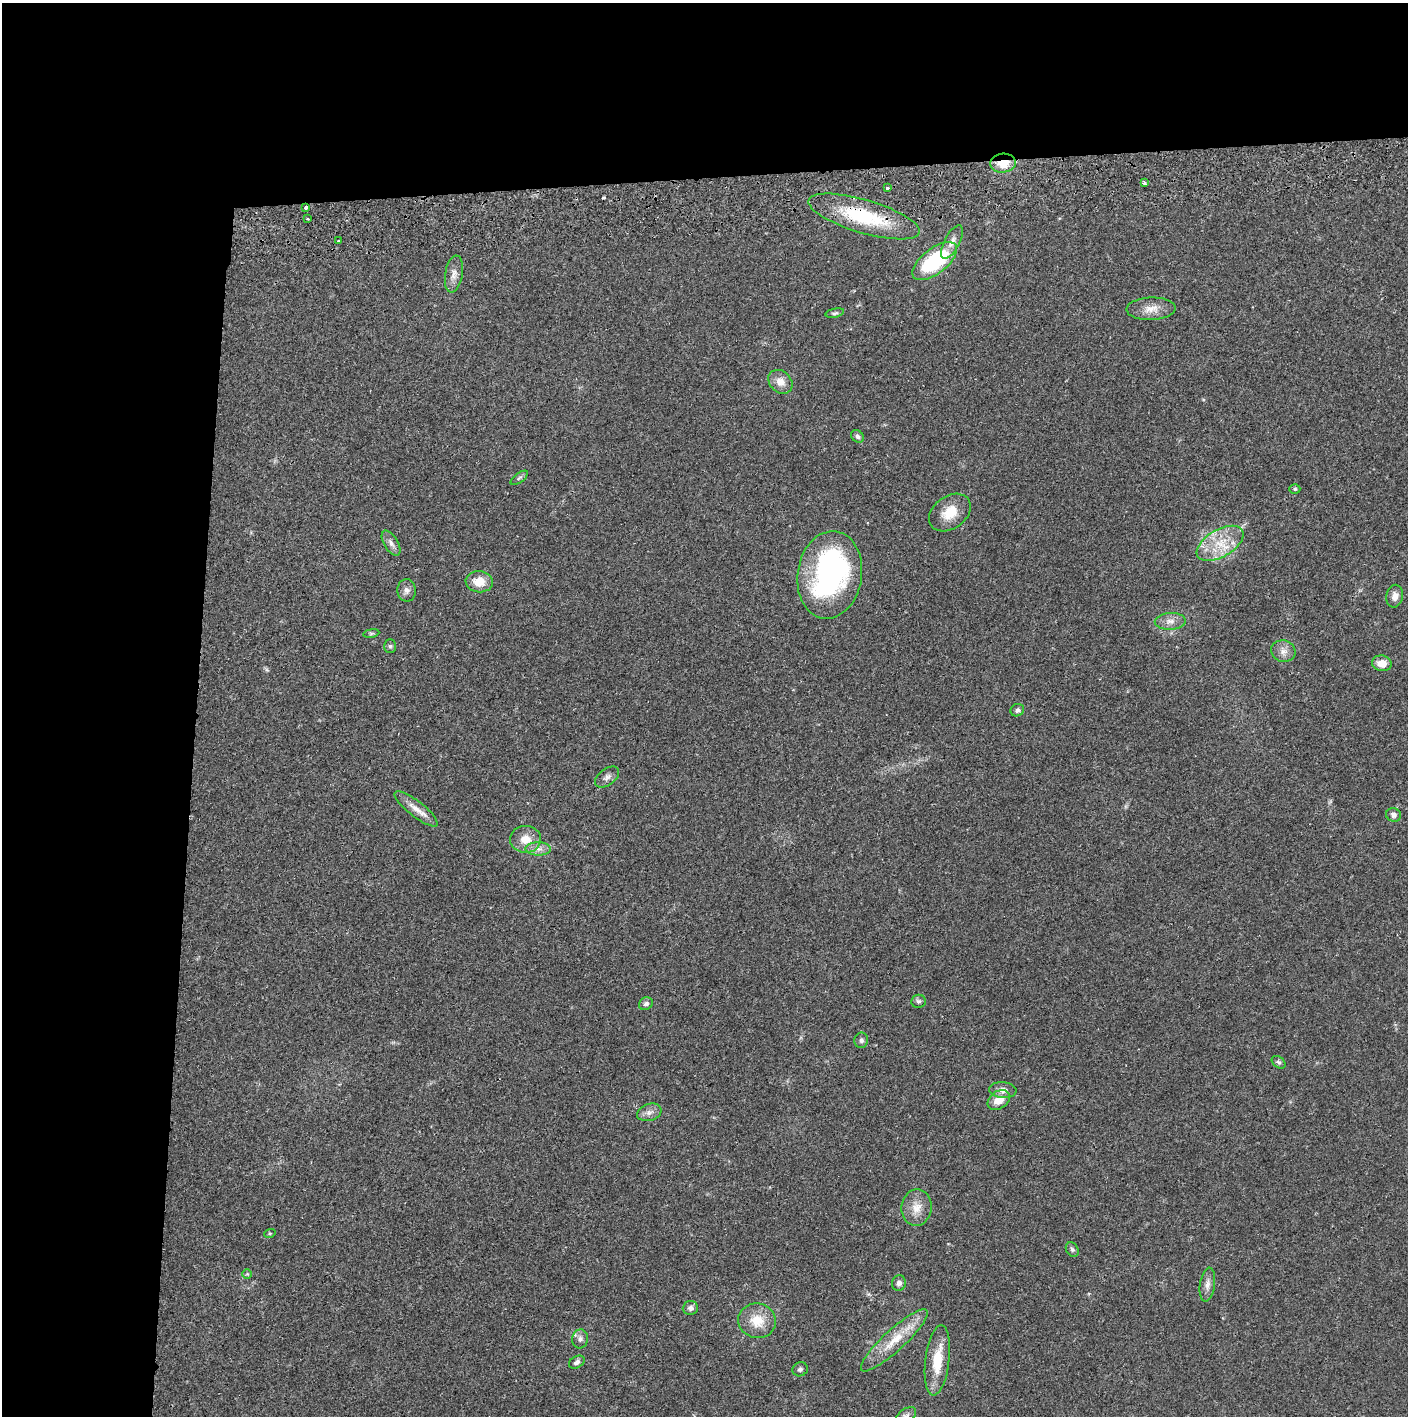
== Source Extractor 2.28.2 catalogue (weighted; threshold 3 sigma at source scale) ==
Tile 1 of 3 x 3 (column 1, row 1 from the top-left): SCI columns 4-1409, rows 2885-4298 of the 4229 x 4357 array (HDU 1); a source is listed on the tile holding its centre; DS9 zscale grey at full resolution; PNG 1410 x 1418 px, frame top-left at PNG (2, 3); each listed source drawn as its Kron ellipse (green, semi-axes under 4 px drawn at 4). Shown black and unused: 24% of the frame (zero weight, under 2 of 3 exposures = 3% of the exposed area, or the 3 px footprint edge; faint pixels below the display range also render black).
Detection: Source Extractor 2.28.2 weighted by HDU 2 'WHT'; one run over the whole footprint, this tile lists its part. Background 0.0212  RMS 0.0035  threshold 0.0156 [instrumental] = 3 sigma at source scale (4.5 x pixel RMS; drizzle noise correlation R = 1.50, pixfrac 1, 0.05/0.05 arcsec/px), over >= 5 px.
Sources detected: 59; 1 inside a brighter object's white glare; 2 cosmic-ray / hot-pixel residue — neither listed nor drawn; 1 inside a brighter listed object's ellipse — not listed separately; the other 55 listed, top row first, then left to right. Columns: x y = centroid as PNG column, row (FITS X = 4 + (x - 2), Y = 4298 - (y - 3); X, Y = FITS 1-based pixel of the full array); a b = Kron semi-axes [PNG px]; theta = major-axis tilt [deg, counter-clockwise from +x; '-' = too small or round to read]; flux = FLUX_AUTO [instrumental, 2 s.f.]
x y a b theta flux
1003 163 13 9 5 6.1
1144 183 3 3 - 1.1
887 188 3 3 - 1.4
306 207 4 3 - 1.4
864 216 58 16 -16 24
307 219 3 2 - 0.39
338 241 3 3 - 0.81
952 242 18 7 63 2.5
935 261 26 12 38 28
454 274 19 8 81 2.6
1151 309 24 11 2 4.4
835 313 9 4 12 0.68
780 382 13 10 -42 3.5
857 436 7 5 -42 1
519 478 10 4 37 0.75
1295 489 5 4 - 0.59
950 513 23 16 36 7.1
391 543 14 7 -59 1.7
1220 543 26 13 30 9.8
830 575 44 32 81 73
479 582 13 10 -7 5.3
407 590 11 9 -88 1.7
1395 596 11 8 80 2.3
1170 621 15 8 2 2.6
371 633 8 4 8 0.52
390 646 7 6 - 0.74
1283 651 12 10 -14 2.6
1382 663 10 8 -10 3.7
1017 710 7 6 - 0.9
607 777 14 8 38 1.7
416 809 26 8 -38 3.8
1393 815 7 6 - 1.4
525 839 15 13 -1 4.8
538 849 12 6 -1 2
918 1001 7 6 - 0.8
646 1004 7 6 - 0.95
861 1040 8 7 - 0.95
1278 1062 7 5 -38 0.8
1003 1090 13 8 -5 2.1
999 1100 12 8 34 4.4
649 1112 12 8 18 2
916 1207 18 15 82 4.9
270 1233 6 3 18 0.39
1072 1249 7 6 - 0.77
247 1274 5 5 - 0.45
899 1283 8 7 - 1.4
1207 1285 17 7 81 2.2
690 1308 7 7 - 1.2
757 1321 19 17 -15 7.5
580 1339 9 8 - 1.3
894 1340 44 10 43 9.7
937 1360 35 12 83 11
577 1362 8 5 31 1.1
800 1369 8 7 - 0.86
906 1416 11 7 37 1.3
Overlapping masked pixels (flux is a lower limit): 3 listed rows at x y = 1003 163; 306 207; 864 216
Isophote crosses this tile's border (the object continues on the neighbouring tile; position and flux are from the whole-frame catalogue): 1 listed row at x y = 906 1416